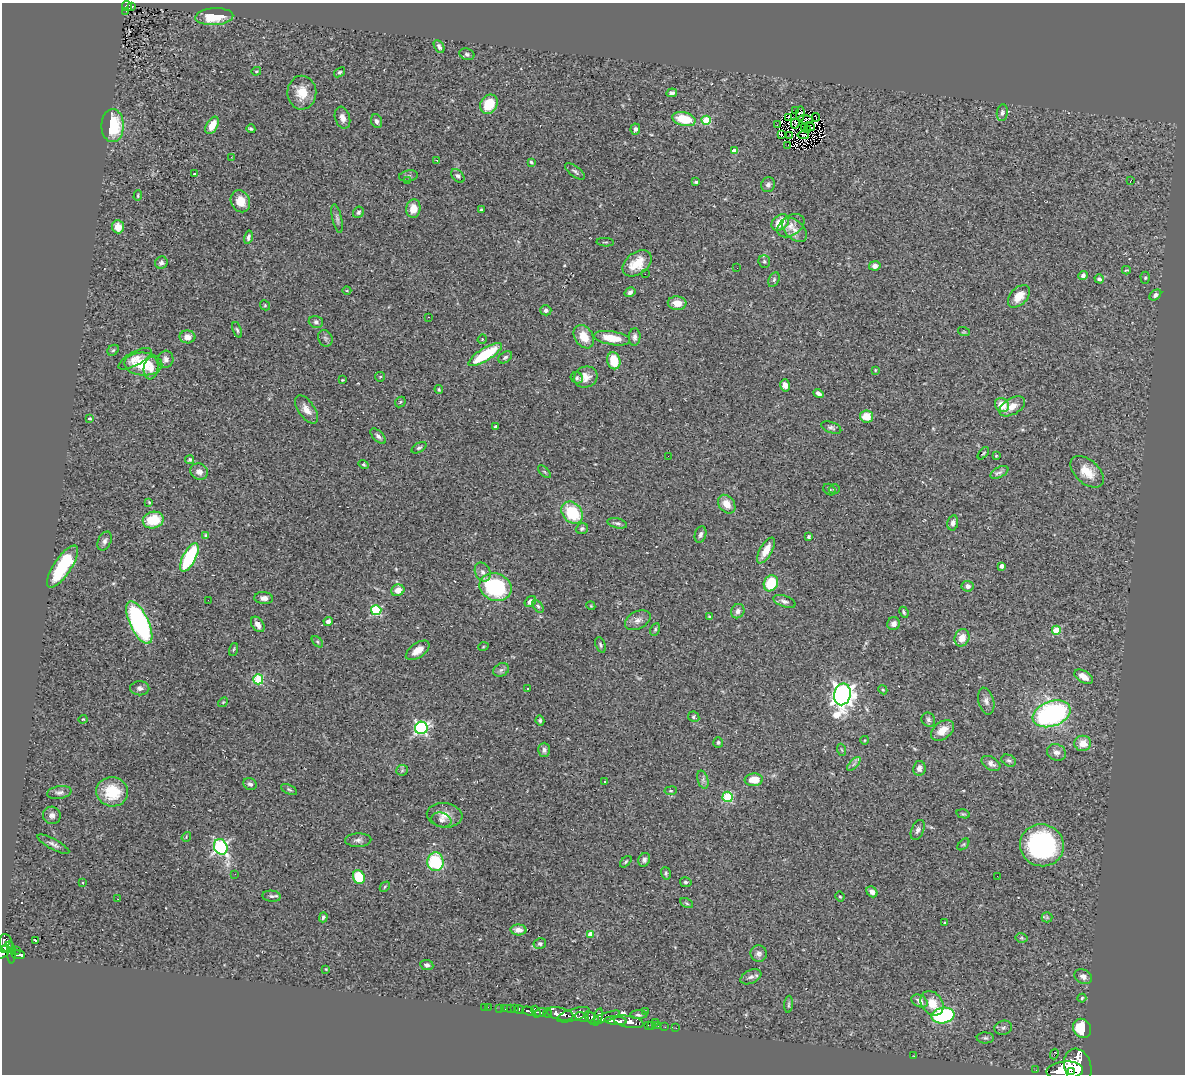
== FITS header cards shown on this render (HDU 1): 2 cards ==
NAXIS1  =                 1183
NAXIS2  =                 1072

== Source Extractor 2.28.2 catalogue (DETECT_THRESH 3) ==
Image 1183 x 1072 px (HDU 1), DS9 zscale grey, 1 PNG px = 1 image px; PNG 1187 x 1076 px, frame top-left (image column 1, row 1072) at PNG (2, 3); each listed source drawn as its Kron ellipse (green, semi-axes under 4 px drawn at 4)
Background 0.788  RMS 0.069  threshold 0.206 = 3 sigma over >= 5 px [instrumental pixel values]
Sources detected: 290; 2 with non-positive FLUX_AUTO (blend fragments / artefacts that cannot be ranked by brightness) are neither listed nor drawn; the other 288 listed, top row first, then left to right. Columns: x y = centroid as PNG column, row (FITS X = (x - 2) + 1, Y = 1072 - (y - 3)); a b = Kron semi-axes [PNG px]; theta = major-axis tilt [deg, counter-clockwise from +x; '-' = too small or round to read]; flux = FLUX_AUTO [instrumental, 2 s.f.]
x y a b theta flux
127 6 5 5 - 57
132 6 3 2 - 8.5
126 11 3 2 - 4.8
214 17 19 8 3 150
439 47 7 5 -61 15
467 54 8 5 -20 12
256 71 5 4 - 5.8
339 72 6 4 38 7.7
302 93 17 14 -88 82
672 93 5 4 - 15
489 104 10 8 58 120
796 110 3 2 - 4.5
1002 113 8 5 82 14
800 114 7 4 86 5.8
816 117 4 2 - 1.5
342 118 11 7 -72 26
788 118 4 2 - 1.1
684 119 12 7 -13 140
805 119 7 3 -5 5.7
706 120 4 4 - 200
376 121 7 5 -69 16
795 123 5 2 - 5
212 125 9 5 61 57
778 125 3 2 - 0.048
112 126 16 11 -89 220
810 127 5 2 - 5.1
804 128 3 2 - 3.4
251 129 4 3 - 6.6
635 129 5 5 - 13
807 130 2 2 - 2.8
781 134 3 2 - 5.2
790 135 3 2 - 2.9
803 135 6 2 10 2.2
788 145 2 2 - 2.8
734 151 4 4 - 58
231 157 3 2 - 4.6
437 160 4 3 - 4.4
531 162 3 3 - 5.8
575 171 12 5 -37 12
195 174 3 3 - 11
408 176 9 5 9 11
458 176 8 5 -44 12
1131 180 3 2 - 31
407 181 3 2 - 5.5
696 182 4 3 - 6.6
768 185 7 7 - 15
138 196 5 4 - 5
240 201 11 9 -64 68
413 209 9 7 83 49
481 210 4 4 - 6.4
358 212 6 5 - 10
337 218 15 4 -77 14
780 222 9 7 41 90
791 226 15 10 33 38
118 227 6 6 - 55
795 230 15 9 -44 37
248 237 7 4 77 13
605 242 8 2 -4 5.4
764 262 6 5 - 9
161 263 6 6 - 14
637 263 16 10 36 98
875 266 6 4 9 23
737 268 3 2 - 3.5
1126 270 4 3 - 4.5
645 274 3 2 - 5.2
1083 275 5 4 - 14
1145 278 6 4 -89 6.9
1099 279 5 4 - 10
774 280 8 5 64 9.3
347 291 4 3 - 3.5
630 292 6 4 34 13
1155 295 6 4 39 12
1019 296 13 8 47 61
677 303 9 7 -4 53
265 305 5 4 - 6.1
546 310 5 5 - 11
428 317 2 2 - 2.9
316 322 7 5 -18 11
237 330 8 4 -71 8
964 332 6 3 -18 4.8
187 337 8 6 -1 29
584 337 12 9 -56 71
635 337 9 6 86 15
325 338 9 7 -65 12
612 338 18 6 -10 94
482 339 5 4 - 5.1
113 350 6 5 - 7.7
485 354 19 6 32 240
505 357 7 5 36 9.8
135 359 18 7 28 37
166 359 8 7 - 19
614 361 8 6 -77 96
143 364 19 11 -3 150
151 368 11 7 82 32
875 370 4 2 - 3.5
380 377 5 4 - 5.4
586 377 12 10 23 41
577 378 6 5 - 9
342 380 3 2 - 3.7
785 385 6 5 - 26
439 389 4 3 - 5.4
818 393 5 4 - 17
400 402 6 4 47 6.9
1002 405 7 6 - 81
1012 406 14 8 31 51
306 409 16 8 -56 39
867 416 6 6 - 71
90 418 4 2 - 4.3
495 426 4 3 - 7.1
831 427 10 5 -19 13
378 436 10 5 -45 14
419 448 8 4 31 8.9
983 453 7 3 48 5.6
668 456 2 2 - 2.3
996 456 4 3 - 5.5
190 460 5 4 - 7.6
364 464 5 4 - 8
199 472 9 7 -29 31
544 472 8 3 -45 5.9
999 472 9 5 27 15
1087 472 20 11 -42 85
834 489 5 4 - 7.5
829 490 6 5 - 8
149 502 4 3 - 4.1
727 504 10 7 -52 51
572 513 12 9 -49 210
153 520 10 8 12 140
617 523 10 4 -13 12
953 523 7 5 78 19
582 529 6 5 - 9.4
700 534 8 5 74 15
206 535 4 4 - 7.1
809 537 3 3 - 7.7
105 541 10 6 64 17
766 550 14 6 60 62
189 557 16 6 62 360
62 566 24 8 56 280
1001 566 4 3 - 24
483 572 10 7 -64 20
771 583 8 7 - 150
968 586 6 5 - 19
495 587 16 13 -20 490
398 590 7 5 21 43
264 598 9 6 -5 22
208 600 2 2 - 3
784 601 11 5 -19 18
530 602 6 5 - 19
538 606 7 4 -52 8
591 606 4 3 - 4.1
376 610 5 5 - 370
738 611 7 6 - 17
904 612 6 3 -66 6.9
709 617 3 3 - 6.7
638 620 13 9 28 28
328 621 4 4 - 22
139 623 23 9 -65 890
258 624 8 5 -55 30
894 624 6 6 - 21
655 629 7 4 64 7.5
1056 630 4 4 - 140
962 638 9 7 67 37
317 642 7 4 -46 7.4
600 645 8 4 -70 8.7
483 647 5 3 - 3.9
234 649 6 3 71 5
418 650 13 7 35 46
501 670 8 6 28 14
1084 677 10 5 -31 43
258 679 5 5 - 270
140 688 9 7 -1 19
527 688 3 2 - 4
883 690 5 3 - 4.6
842 694 11 8 77 3400
986 701 14 7 -75 23
223 702 5 4 - 5.4
1051 714 19 12 20 880
694 717 6 5 - 8.2
83 719 4 4 - 4.3
540 720 5 4 - 7.2
928 720 7 6 - 11
421 728 6 6 - 840
942 730 13 8 37 53
865 740 4 3 - 3.6
718 742 5 5 - 8.9
1083 743 8 7 - 60
544 750 7 6 - 16
842 750 6 3 -70 5.5
1056 752 10 8 -25 25
1009 761 7 5 -29 11
991 763 10 6 -31 21
854 764 8 3 45 9.9
919 768 7 6 - 19
402 770 6 5 - 7.8
703 780 9 5 -73 14
754 780 9 6 3 81
604 781 3 3 - 9.3
250 784 7 5 -23 12
289 789 9 4 -26 8.3
671 791 6 3 7 5.4
59 792 12 6 10 15
112 792 16 14 -15 170
728 797 5 5 - 300
963 814 7 4 -14 6.5
52 815 9 8 - 21
445 815 18 12 -6 50
441 820 10 7 -15 16
918 830 10 6 66 17
186 837 5 4 - 4.5
358 840 13 6 2 18
53 844 18 5 -29 18
963 844 7 4 44 6.1
1042 845 22 21 - 700
221 847 8 6 -64 1000
644 860 7 5 65 13
435 862 9 8 - 260
626 862 7 4 46 6.7
666 873 6 5 - 8.5
235 874 2 2 - 2.2
997 876 2 2 - 16
359 877 7 6 - 170
686 882 6 5 - 8.4
82 883 3 3 - 6.2
385 887 6 3 46 5
872 892 6 5 - 19
271 896 9 5 -6 11
840 897 5 3 - 5.5
118 899 3 2 - 3.8
687 903 7 4 -28 6.9
323 917 5 4 - 9.8
1047 917 5 5 - 5.8
945 922 4 2 - 3.6
518 930 8 5 -3 33
591 934 4 4 - 63
1022 938 6 4 -11 6.7
35 940 4 3 - 11
6 943 9 6 -74 440
540 944 6 5 - 11
7 947 7 2 44 230
17 950 3 2 - 5.3
3 952 8 5 47 310
11 953 10 4 -88 260
759 953 8 8 - 18
18 955 7 3 -7 170
427 965 7 5 -8 12
326 969 3 3 - 3.4
751 977 11 6 24 18
1083 977 9 7 -28 20
1082 998 4 4 - 6.3
919 1001 9 5 -29 33
932 1003 13 10 -52 78
789 1004 8 3 85 6.7
485 1007 3 2 - 5.8
488 1007 2 2 - 7.6
500 1008 2 2 - 10
515 1008 2 2 - 9.5
505 1009 2 2 - 8.3
511 1009 3 3 - 35
519 1010 5 3 - 230
528 1011 6 3 -18 150
536 1012 6 3 -70 480
541 1012 6 4 18 570
645 1012 4 4 - 12
548 1013 4 3 - 540
560 1014 13 6 -13 2800
574 1015 17 6 16 1100
639 1015 8 4 1 8.4
943 1015 11 7 9 580
598 1016 7 4 74 570
582 1017 7 3 -20 320
605 1017 16 4 19 470
592 1018 9 5 -42 710
615 1021 11 4 -4 1300
629 1022 15 5 -10 1500
655 1022 2 2 - 45
648 1025 2 2 - 8.6
652 1025 3 2 - 14
658 1026 2 2 - 18
665 1027 3 2 - 8.9
676 1028 3 2 - 9.7
1003 1028 9 7 12 13
1082 1028 10 8 -55 150
985 1038 8 5 -1 11
1054 1054 5 2 - 4.6
914 1056 3 2 - 4.2
1078 1067 19 13 -74 6300
1036 1070 3 2 - 10
1065 1070 18 9 3 5900
1071 1071 4 2 - 1200
At the frame edge (FLAGS 8, measured only in part): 2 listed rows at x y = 3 952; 1078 1067
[2 non-positive-flux detections neither listed nor drawn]